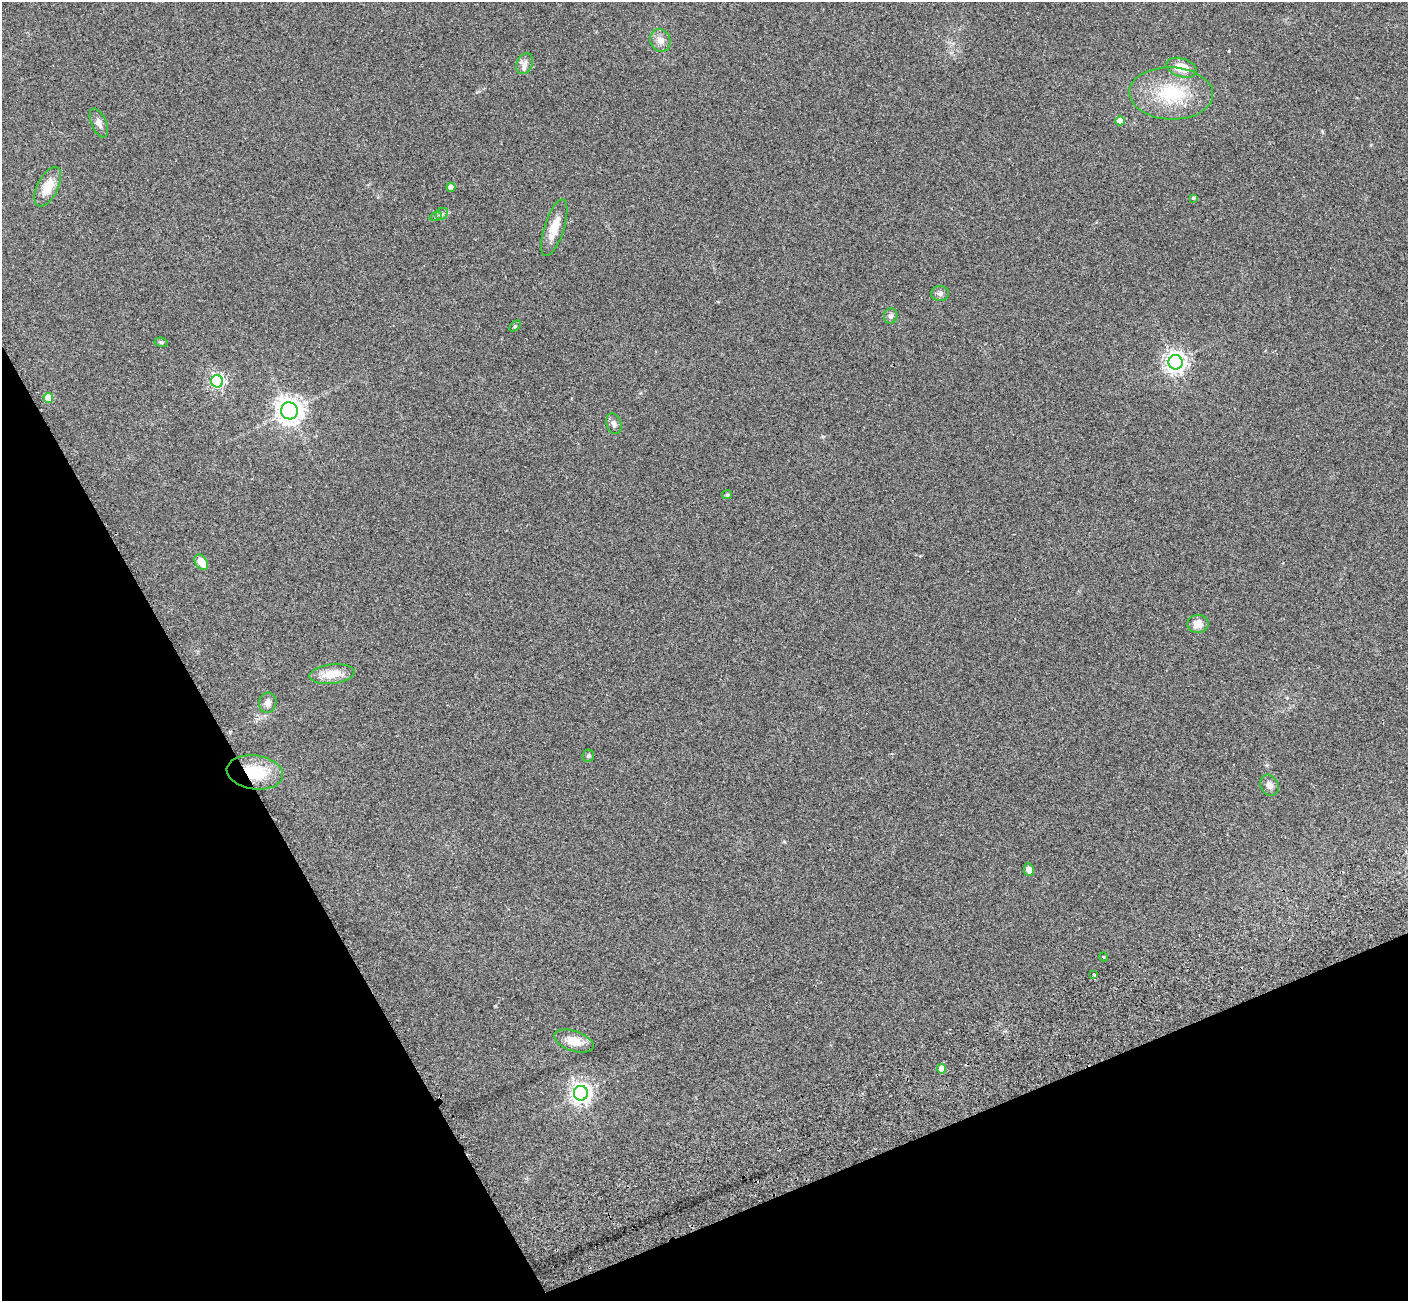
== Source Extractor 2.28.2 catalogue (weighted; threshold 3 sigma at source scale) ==
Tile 14 of 4 x 4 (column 2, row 4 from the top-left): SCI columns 1523-2928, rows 391-1689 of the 5822 x 5851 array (HDU 1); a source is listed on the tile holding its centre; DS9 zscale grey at full resolution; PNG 1410 x 1303 px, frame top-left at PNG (2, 2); each listed source drawn as its Kron ellipse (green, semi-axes under 4 px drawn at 4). Shown black and unused: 23% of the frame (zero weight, under 2 of 3 exposures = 7% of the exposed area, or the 3 px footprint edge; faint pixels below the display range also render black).
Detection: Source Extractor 2.28.2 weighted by HDU 2 'WHT'; one run over the whole footprint, this tile lists its part. Background 0.0562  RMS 0.0082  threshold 0.0368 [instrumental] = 3 sigma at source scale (4.5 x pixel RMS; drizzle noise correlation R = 1.50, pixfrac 1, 0.05/0.05 arcsec/px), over >= 5 px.
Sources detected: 37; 1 cosmic-ray / hot-pixel residue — neither listed nor drawn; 1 inside a brighter listed object's ellipse — not listed separately; the other 35 listed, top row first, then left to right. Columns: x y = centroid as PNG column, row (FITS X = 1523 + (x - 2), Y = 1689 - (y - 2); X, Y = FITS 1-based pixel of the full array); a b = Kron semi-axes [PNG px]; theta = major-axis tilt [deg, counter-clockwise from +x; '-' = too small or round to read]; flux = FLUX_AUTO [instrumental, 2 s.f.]
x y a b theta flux
660 40 11 10 - 6
525 64 11 8 64 3.4
1181 68 15 9 -17 13
1171 93 42 26 -2 47
1120 121 4 4 - 9
99 123 15 7 -67 4.1
48 187 21 10 64 15
451 187 4 4 - 3.8
1193 198 4 4 - 1
442 214 7 5 45 1.7
436 216 6 4 19 1.1
554 228 29 10 72 13
940 293 9 7 2 2.5
891 316 8 6 72 2.4
515 326 6 4 45 0.98
161 342 7 4 -8 1.4
1176 362 7 7 - 460
217 381 6 6 - 170
48 398 5 4 - 14
289 411 8 8 - 680
614 424 11 7 -72 3.1
727 495 5 4 - 1.1
201 562 8 6 -55 8.9
1198 624 10 9 - 7.1
332 674 22 9 6 15
268 703 10 8 75 5.1
588 756 6 5 - 1.3
255 772 28 17 -8 31
1269 785 11 9 -60 4.1
1029 869 6 5 - 4.5
1104 957 4 3 - 0.54
1094 975 3 3 - 1.8
574 1041 20 10 -18 13
942 1069 5 4 - 8.8
581 1093 7 7 - 470
Overlapping masked pixels (flux is a lower limit): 1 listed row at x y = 255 772